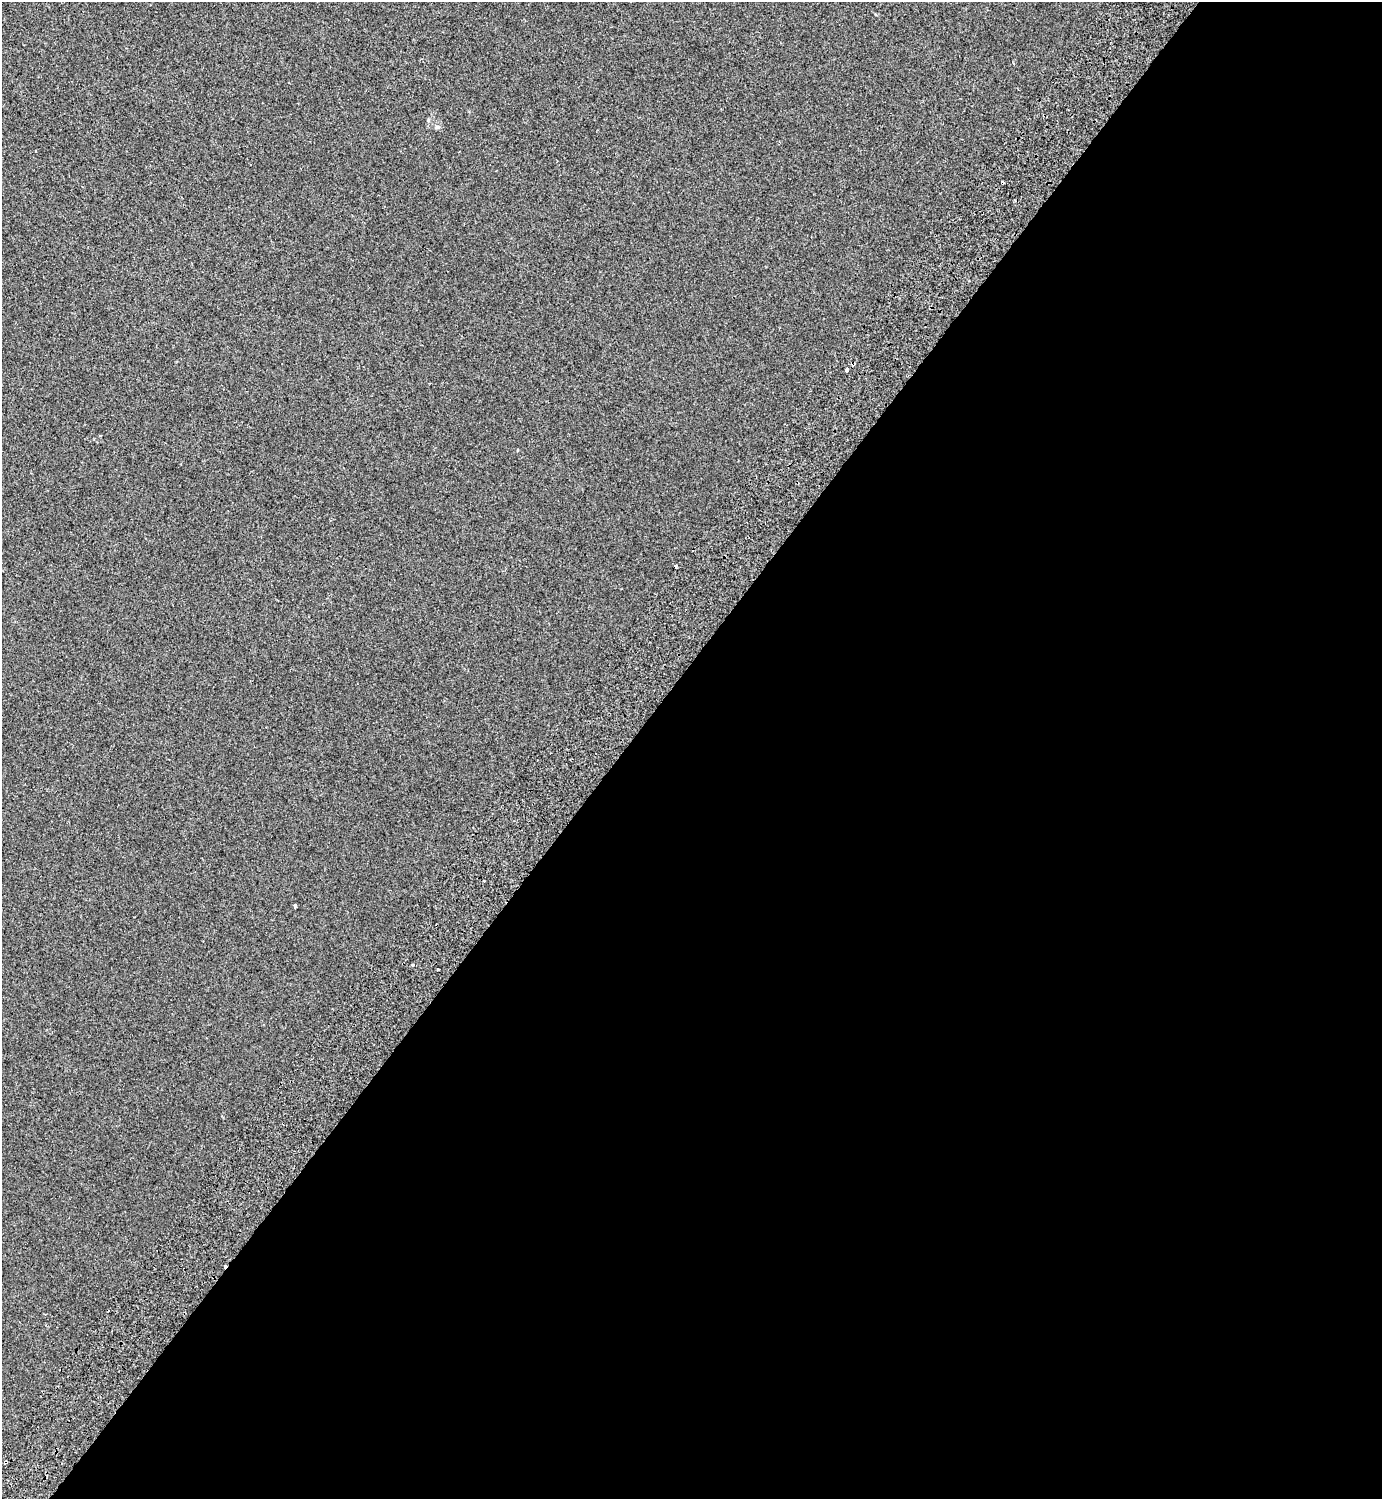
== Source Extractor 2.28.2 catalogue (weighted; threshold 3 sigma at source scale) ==
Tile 12 of 4 x 4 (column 4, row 3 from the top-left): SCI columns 4529-5908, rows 1602-3098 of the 6232 x 6203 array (HDU 1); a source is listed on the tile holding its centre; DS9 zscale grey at full resolution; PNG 1384 x 1501 px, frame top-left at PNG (2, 2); no overlay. Shown black and unused: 55% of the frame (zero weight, under 2 of 3 exposures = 7% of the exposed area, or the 3 px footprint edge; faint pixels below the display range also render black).
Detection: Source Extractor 2.28.2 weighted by HDU 2 'WHT'; one run over the whole footprint, this tile lists its part. Background -3.76e-04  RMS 0.0046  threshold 0.0205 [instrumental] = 3 sigma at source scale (4.5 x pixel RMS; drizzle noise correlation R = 1.50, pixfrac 1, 0.0396/0.0396 arcsec/px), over >= 5 px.
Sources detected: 11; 3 cosmic-ray / hot-pixel residue — not listed; the other 8 listed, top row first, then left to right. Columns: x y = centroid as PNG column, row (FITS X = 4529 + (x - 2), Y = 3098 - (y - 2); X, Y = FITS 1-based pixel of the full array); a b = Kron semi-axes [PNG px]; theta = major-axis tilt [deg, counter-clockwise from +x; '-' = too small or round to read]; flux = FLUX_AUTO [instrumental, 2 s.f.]
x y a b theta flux
1013 63 4 2 - 0.32
438 127 6 5 - 0.72
853 364 5 3 - 0.77
847 370 4 3 - 4.2
484 881 2 2 - 0.5
295 906 3 3 - 2.7
438 969 3 3 - 3.4
5 1462 5 3 - 7
Overlapping masked pixels (flux is a lower limit): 2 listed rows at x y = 853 364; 5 1462